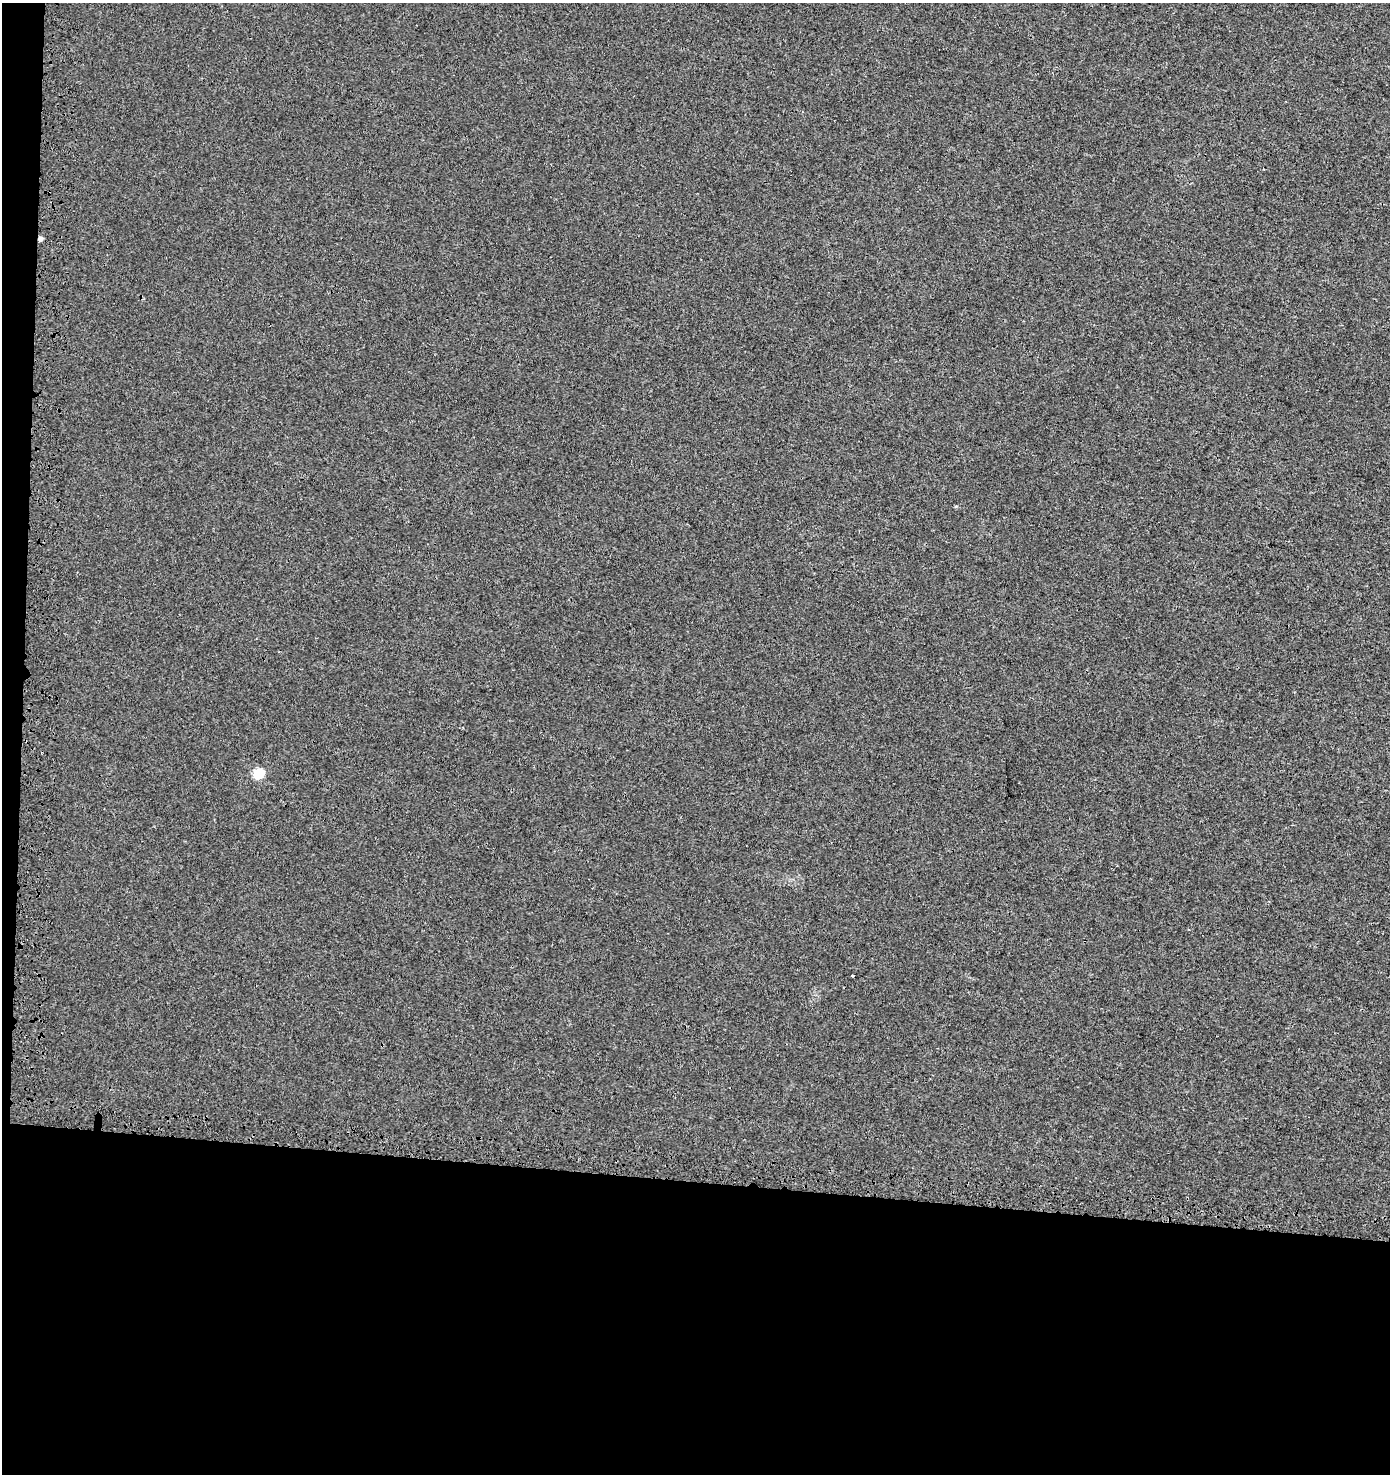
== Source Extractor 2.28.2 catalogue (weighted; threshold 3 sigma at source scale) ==
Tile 7 of 3 x 3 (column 1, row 3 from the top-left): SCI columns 328-1715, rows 110-1581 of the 4870 x 4628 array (HDU 1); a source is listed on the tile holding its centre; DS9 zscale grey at full resolution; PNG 1392 x 1476 px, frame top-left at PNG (2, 3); no overlay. Shown black and unused: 21% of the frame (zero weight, under 3 of 4 exposures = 9% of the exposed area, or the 3 px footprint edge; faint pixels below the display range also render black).
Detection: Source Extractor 2.28.2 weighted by HDU 2 'WHT'; one run over the whole footprint, this tile lists its part. Background 0.00235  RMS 0.0026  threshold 0.0115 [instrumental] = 3 sigma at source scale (4.5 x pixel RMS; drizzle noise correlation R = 1.50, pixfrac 1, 0.0396/0.0396 arcsec/px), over >= 5 px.
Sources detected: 4; all 4 listed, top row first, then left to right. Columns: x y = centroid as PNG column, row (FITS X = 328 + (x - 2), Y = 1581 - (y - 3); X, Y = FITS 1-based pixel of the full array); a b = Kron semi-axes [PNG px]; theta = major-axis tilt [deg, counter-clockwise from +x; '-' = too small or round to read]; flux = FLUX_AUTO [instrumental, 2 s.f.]
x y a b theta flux
40 239 5 4 - 1.1
956 506 5 3 - 0.24
258 774 6 6 - 15
852 976 3 2 - 0.23
Overlapping masked pixels (flux is a lower limit): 1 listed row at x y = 40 239